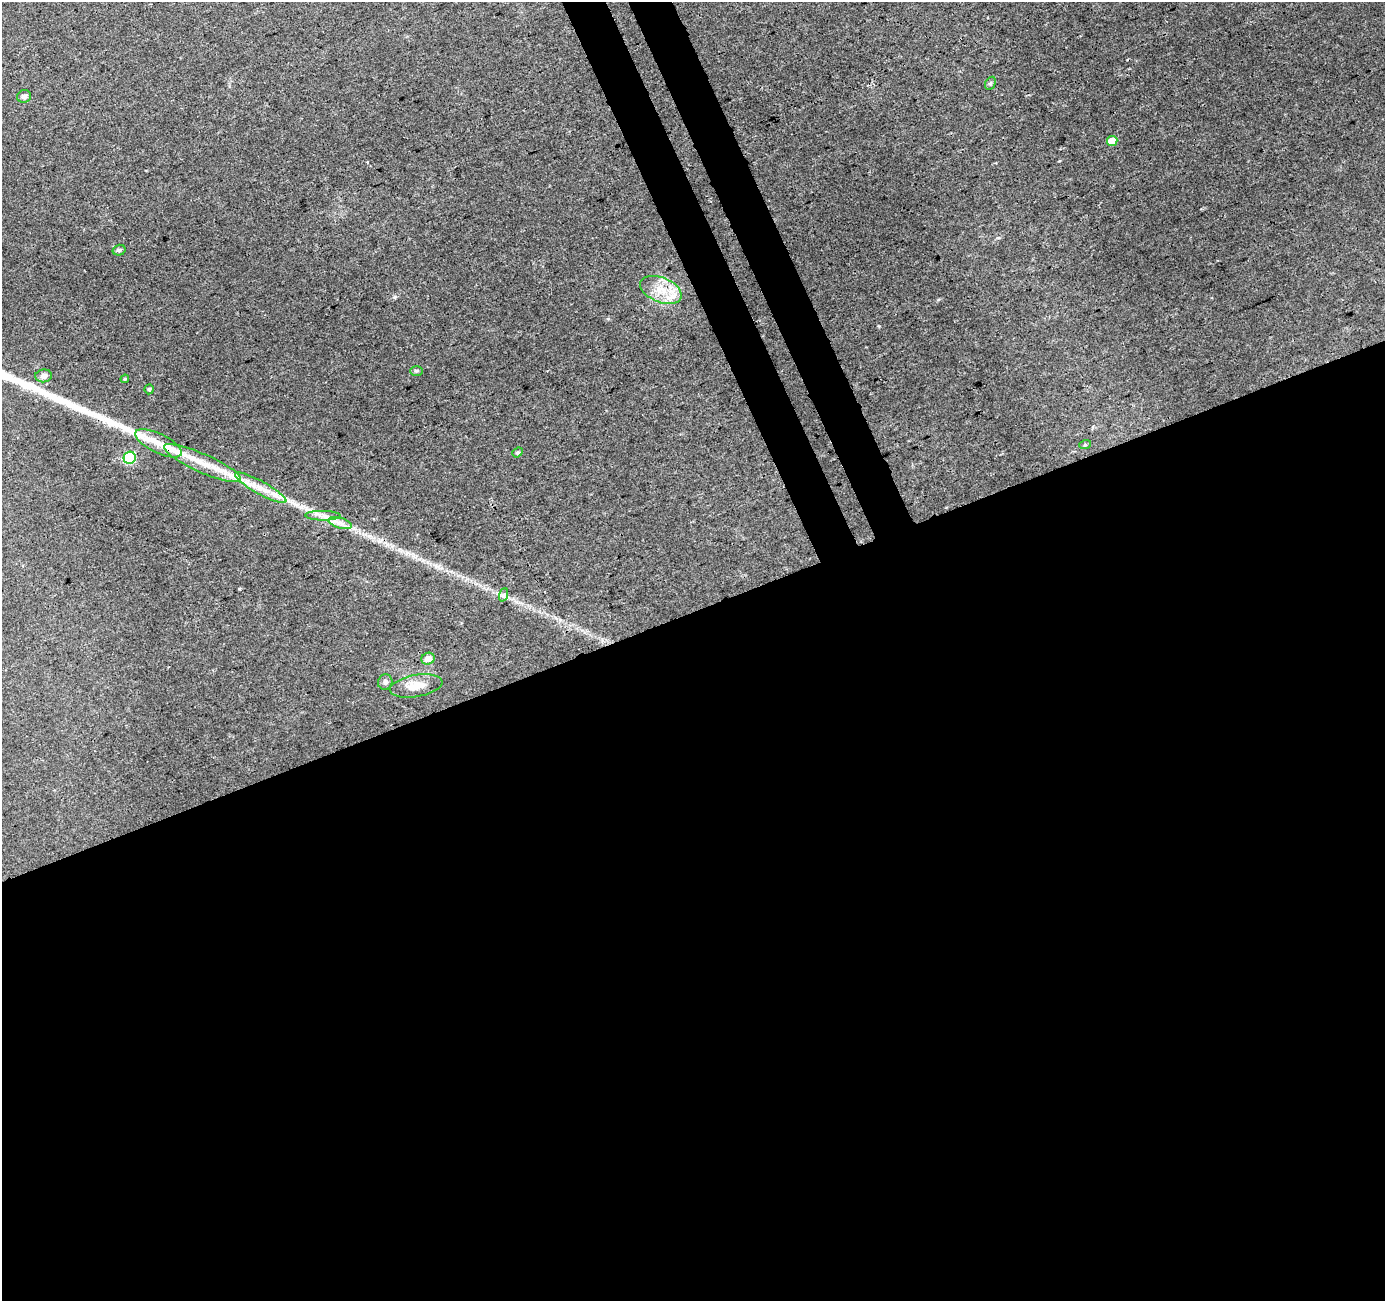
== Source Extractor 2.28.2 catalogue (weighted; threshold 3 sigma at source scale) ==
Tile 15 of 4 x 4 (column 3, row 4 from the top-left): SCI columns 2821-4203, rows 106-1404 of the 5645 x 5464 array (HDU 1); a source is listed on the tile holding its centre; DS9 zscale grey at full resolution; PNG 1387 x 1303 px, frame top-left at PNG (2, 2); each listed source drawn as its Kron ellipse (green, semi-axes under 4 px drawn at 4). Shown black and unused: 56% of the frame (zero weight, under 3 of 4 exposures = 5% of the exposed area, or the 3 px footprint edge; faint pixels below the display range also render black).
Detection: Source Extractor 2.28.2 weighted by HDU 2 'WHT'; one run over the whole footprint, this tile lists its part. Background 0.0265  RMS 0.0037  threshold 0.0165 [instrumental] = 3 sigma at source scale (4.5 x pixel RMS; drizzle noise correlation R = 1.50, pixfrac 1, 0.0396/0.0396 arcsec/px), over >= 5 px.
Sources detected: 25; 4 inside a brighter listed object's ellipse — not listed separately; the other 21 listed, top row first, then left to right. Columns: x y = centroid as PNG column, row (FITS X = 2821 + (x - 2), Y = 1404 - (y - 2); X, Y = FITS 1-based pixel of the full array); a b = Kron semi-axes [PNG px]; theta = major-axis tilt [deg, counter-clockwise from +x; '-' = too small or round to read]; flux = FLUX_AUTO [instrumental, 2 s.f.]
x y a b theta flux
990 83 7 5 60 0.63
24 96 7 6 - 1.5
1112 141 5 5 - 4.9
119 250 6 5 - 0.8
661 290 22 12 -22 7.7
416 371 6 4 0 0.66
44 376 8 6 7 1.8
125 379 4 3 - 0.41
149 389 5 4 - 0.6
158 443 25 9 -26 6.3
1085 445 6 4 18 0.47
517 452 5 4 - 0.59
130 458 6 6 - 38
202 463 42 9 -24 11
261 488 29 6 -29 5.6
323 516 17 5 -1 2
340 523 12 5 -17 2.2
503 595 7 4 70 0.75
428 659 7 6 - 3
385 682 8 7 - 1.2
416 686 26 11 10 5.7
Unlisted compact peaks at least as high as the median listed source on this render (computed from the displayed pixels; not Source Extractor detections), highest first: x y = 879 326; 395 297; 1059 161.